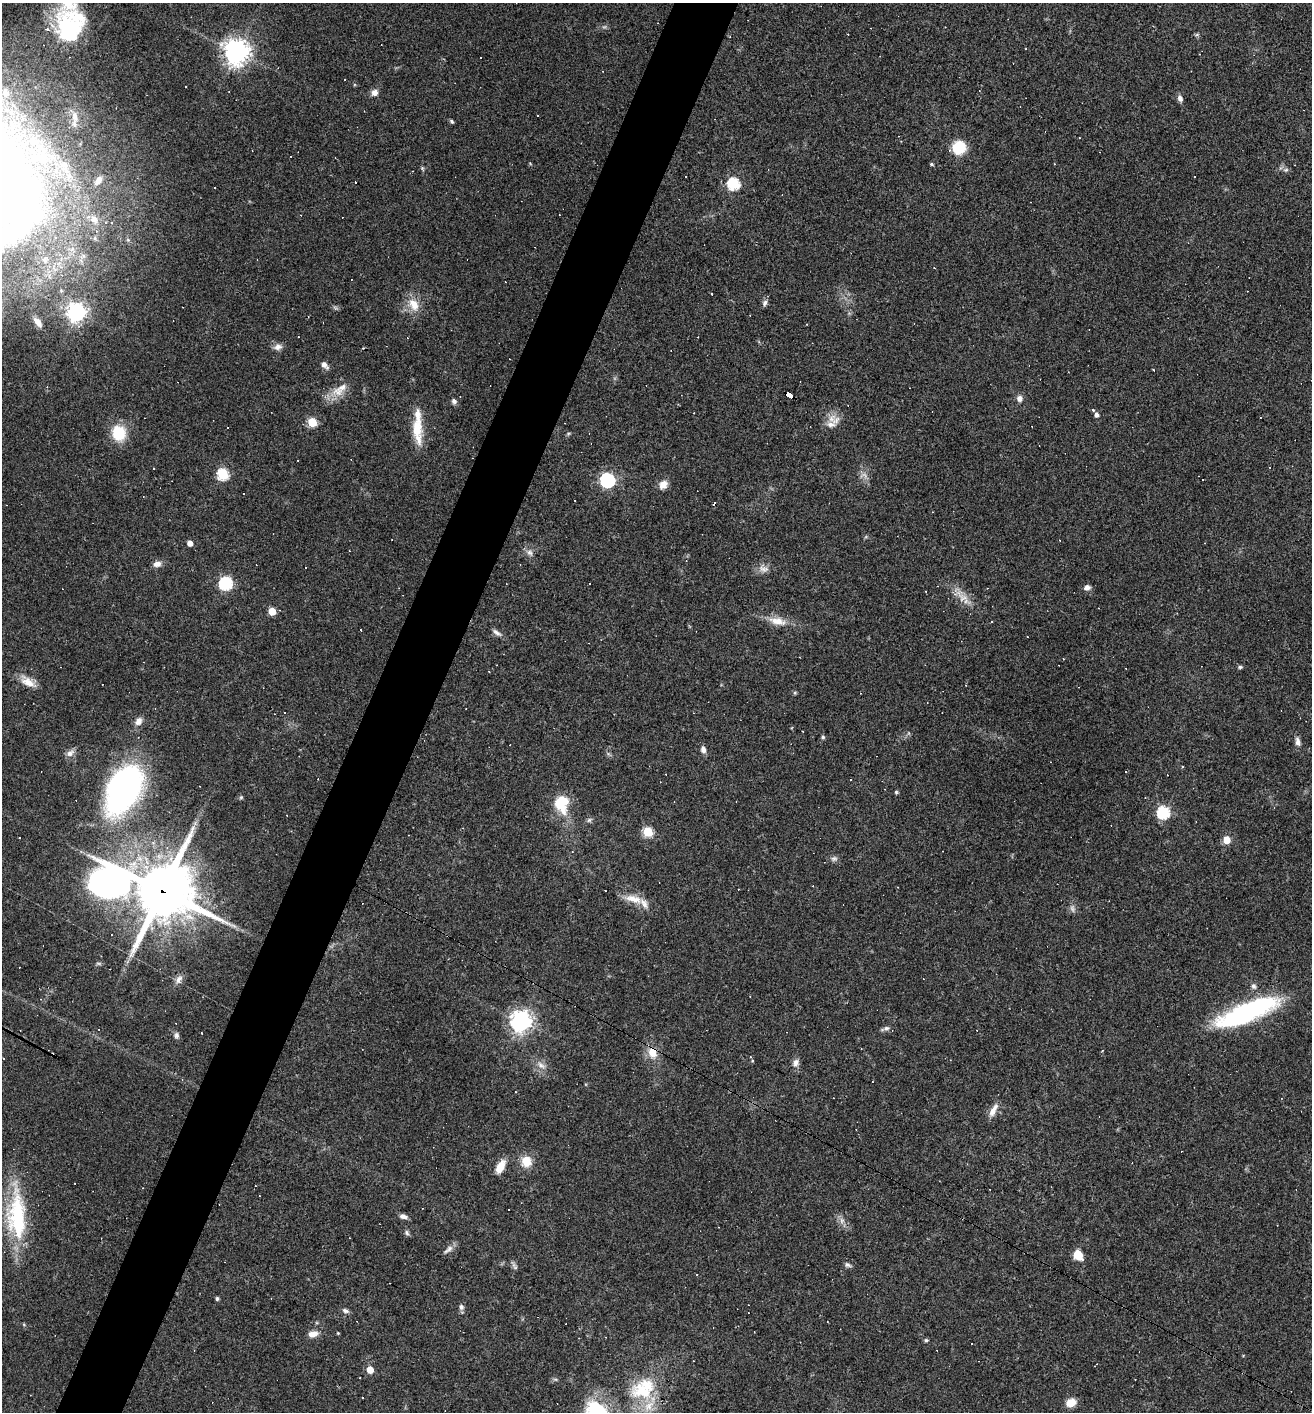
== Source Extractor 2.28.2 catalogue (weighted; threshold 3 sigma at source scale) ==
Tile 7 of 4 x 4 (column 3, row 2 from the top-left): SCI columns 2761-4070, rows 2823-4232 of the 5654 x 5643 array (HDU 1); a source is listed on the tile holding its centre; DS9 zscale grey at full resolution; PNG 1314 x 1414 px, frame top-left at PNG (2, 3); no overlay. Shown black and unused: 5% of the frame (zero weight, under 3 of 4 exposures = <1% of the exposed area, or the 3 px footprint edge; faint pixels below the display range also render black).
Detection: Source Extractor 2.28.2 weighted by HDU 2 'WHT'; one run over the whole footprint, this tile lists its part. Background 0.0483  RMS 0.0047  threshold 0.0211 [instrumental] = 3 sigma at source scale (4.5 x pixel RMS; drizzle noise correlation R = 1.50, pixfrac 1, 0.05/0.05 arcsec/px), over >= 5 px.
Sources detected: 196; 4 too faint to see at this stretch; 66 cosmic-ray / hot-pixel residue — not listed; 11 inside a brighter listed object's ellipse — not listed separately; the other 115 listed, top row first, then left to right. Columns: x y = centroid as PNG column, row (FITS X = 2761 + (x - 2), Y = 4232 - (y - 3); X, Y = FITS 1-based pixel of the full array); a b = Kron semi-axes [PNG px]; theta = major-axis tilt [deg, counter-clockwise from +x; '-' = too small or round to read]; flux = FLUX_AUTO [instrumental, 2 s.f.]
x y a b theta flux
68 26 40 29 -25 31
1197 35 8 4 9 0.74
730 37 4 2 - 0.37
237 52 9 8 - 450
345 79 3 2 - 0.58
374 93 8 7 - 2.9
1180 98 9 6 -73 1.9
75 116 22 10 -74 6.1
452 121 6 4 -51 0.77
959 148 11 11 - 17
931 164 4 3 - 0.77
1054 164 3 2 - 0.31
1286 170 8 6 20 1.1
1194 176 3 2 - 0.32
98 180 11 6 53 2.6
734 184 6 6 - 62
94 219 12 9 -57 3.2
45 259 14 11 65 6.1
765 303 9 6 74 1.5
414 305 20 13 -56 7.9
336 308 8 4 -31 0.88
76 312 7 7 - 260
38 322 12 6 -50 3.1
278 347 11 8 14 2.6
324 365 10 6 -48 2.4
339 390 29 12 37 7.5
789 395 7 4 -30 63
1019 398 9 8 - 2.2
454 401 6 6 - 1.6
1093 410 4 4 - 0.55
1097 415 5 4 - 2
836 420 15 11 52 4.5
312 422 5 5 - 26
228 427 3 3 - 1.1
417 429 26 16 -85 12
119 433 15 13 -75 16
568 433 7 4 9 0.64
153 469 3 3 - 19
223 474 6 5 - 48
1203 479 2 2 - 0.33
607 480 6 6 - 120
663 484 12 9 49 4
190 543 5 4 - 3.9
529 553 11 7 -42 2.2
157 564 9 7 11 2.8
763 569 14 11 -29 3.6
226 583 6 6 - 81
1087 587 8 7 - 2.1
962 597 32 11 -42 7.5
272 611 5 5 - 14
777 621 26 11 -12 7.5
992 621 3 2 - 0.65
497 633 13 5 -36 2.2
1240 667 6 4 1 0.77
28 682 23 10 -35 5.9
966 685 3 2 - 0.32
795 693 5 5 - 0.58
138 721 11 8 57 3.1
803 731 3 2 - 0.7
908 733 6 4 -71 0.6
823 737 5 5 - 0.77
1298 742 11 6 -80 2.5
703 750 8 6 -79 2.2
70 753 13 8 32 2.6
1182 767 3 3 - 0.57
1126 772 3 3 - 0.72
124 790 47 28 61 160
896 792 5 4 - 0.68
241 797 6 5 - 0.75
561 804 24 18 -83 15
1163 812 6 6 - 63
589 820 7 5 45 1.1
648 832 5 5 - 30
19 838 3 2 - 0.34
1227 840 5 5 - 13
834 859 9 7 1 1.5
107 882 87 67 28 190
162 891 20 18 -23 2900
633 899 27 10 -14 7.3
179 979 13 8 57 2.9
1253 986 9 7 -40 1.7
1248 1011 70 18 22 77
521 1021 7 7 - 350
885 1028 14 5 18 1.5
201 1033 3 3 - 1.1
176 1035 8 6 -89 1.4
652 1052 12 9 -82 7.5
752 1061 4 4 - 0.47
796 1063 10 8 68 2.5
541 1065 15 7 -39 3.3
993 1110 19 7 62 4.2
526 1161 12 11 - 8.2
500 1167 16 8 63 6.2
509 1209 3 2 - 0.59
17 1215 64 22 -88 47
403 1216 10 6 -14 2
842 1221 9 7 -90 2.1
407 1233 7 6 - 1.1
448 1249 16 6 37 2.4
1078 1255 11 9 -73 7
514 1265 13 5 -61 1.3
848 1265 9 5 -24 1.3
217 1299 5 4 - 0.76
461 1307 6 6 - 1.6
345 1311 9 5 -22 1.5
338 1333 4 4 - 0.41
313 1334 12 7 13 3.8
926 1340 6 4 0 0.73
1095 1366 4 2 - 0.39
370 1370 5 5 - 8
555 1379 6 4 -17 0.75
642 1391 37 24 -17 26
362 1397 3 2 - 0.53
1071 1403 10 8 24 5.9
597 1412 35 25 -75 44
Overlapping masked pixels (flux is a lower limit): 4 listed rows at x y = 789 395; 107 882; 162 891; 652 1052
Isophote crosses this tile's border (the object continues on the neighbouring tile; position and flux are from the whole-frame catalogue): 1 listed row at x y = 597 1412